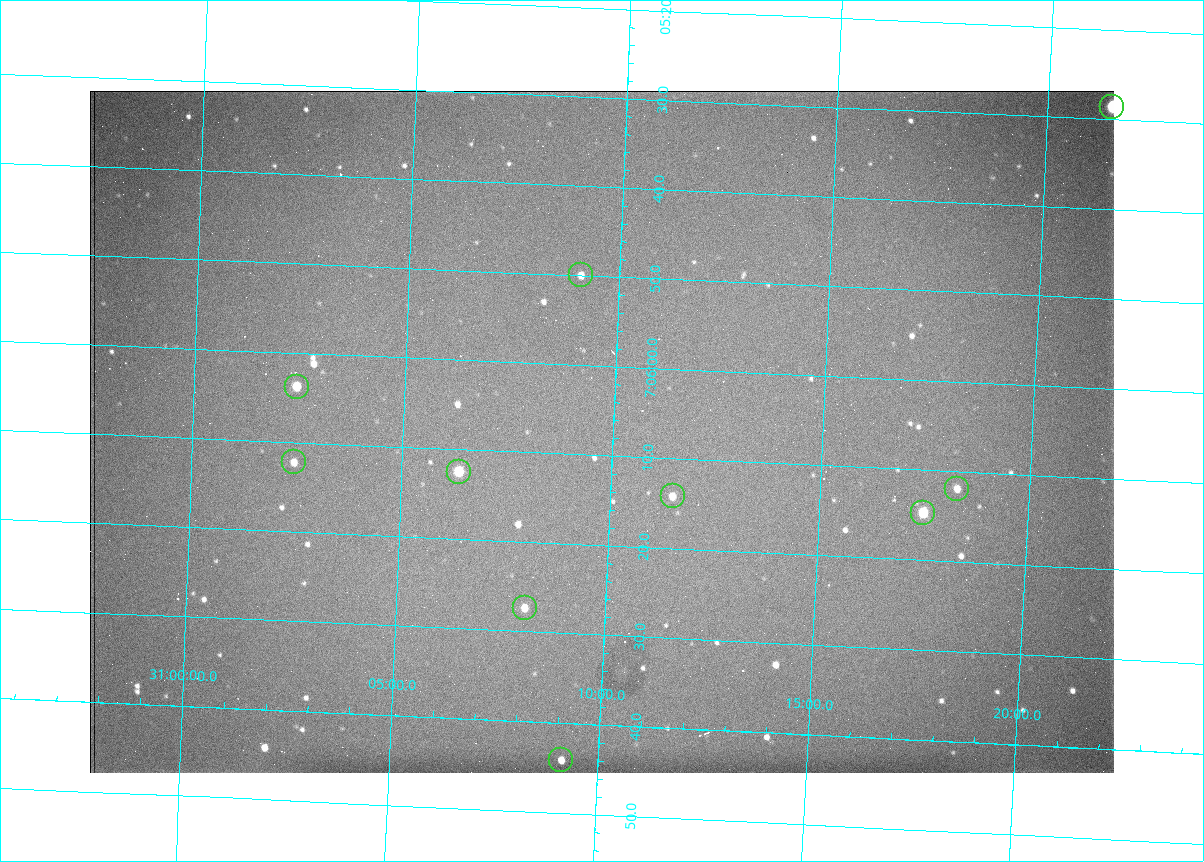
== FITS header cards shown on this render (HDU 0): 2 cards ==
NAXIS1  =                 1024 /fastest changing axis
NAXIS2  =                  682 /next to fastest changing axis

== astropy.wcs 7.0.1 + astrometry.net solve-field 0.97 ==
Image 1024 x 682 px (HDU 0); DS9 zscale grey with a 90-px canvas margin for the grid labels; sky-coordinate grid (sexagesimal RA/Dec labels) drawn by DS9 from the SOLVED WCS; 10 Tycho-2 reference stars matched to detected sources circled (green)
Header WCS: RA---TAN/DEC--TAN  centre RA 07:06:07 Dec +31:10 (106.53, +31.16 deg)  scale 1.43 arcsec/px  FOV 24.4' x 16.3'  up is -93 deg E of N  parity flipped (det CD > 0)
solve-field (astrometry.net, Tycho-2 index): VERIFIED the header's WCS against the Tycho-2 star catalogue (10 matches, 0 conflicts) and refined it, rather than solving blind
Solved WCS: RA---TAN-SIP/DEC--TAN-SIP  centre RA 07:06:07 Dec +31:10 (106.53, +31.16 deg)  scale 1.43 arcsec/px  FOV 24.4' x 16.3'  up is -92 deg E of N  parity flipped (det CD > 0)
The solver's refit moves the header's centre by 0.39 arcsec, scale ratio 0.9986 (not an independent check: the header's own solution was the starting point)
Tycho-2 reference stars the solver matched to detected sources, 10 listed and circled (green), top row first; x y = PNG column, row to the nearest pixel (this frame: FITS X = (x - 90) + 1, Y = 682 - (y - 91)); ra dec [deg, ICRS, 3 dp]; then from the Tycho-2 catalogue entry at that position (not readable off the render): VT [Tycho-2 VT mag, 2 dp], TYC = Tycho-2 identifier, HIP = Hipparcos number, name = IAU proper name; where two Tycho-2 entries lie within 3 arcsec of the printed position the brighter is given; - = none
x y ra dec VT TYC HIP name
1112 107 106.369 +31.359 8.79 2438-636-1 - -
581 275 106.458 +31.151 12.35 2438-728-1 - -
297 387 106.516 +31.041 10.39 2438-398-1 - -
294 462 106.551 +31.041 11.84 2438-663-1 - -
459 472 106.552 +31.106 9.20 2438-180-1 - -
957 489 106.550 +31.305 11.61 2438-184-1 - -
673 496 106.559 +31.192 11.79 2438-1039-1 - -
923 513 106.562 +31.292 10.01 2438-106-1 - -
525 608 106.614 +31.135 11.36 2438-550-1 - -
561 760 106.684 +31.152 11.76 2438-931-1 - -